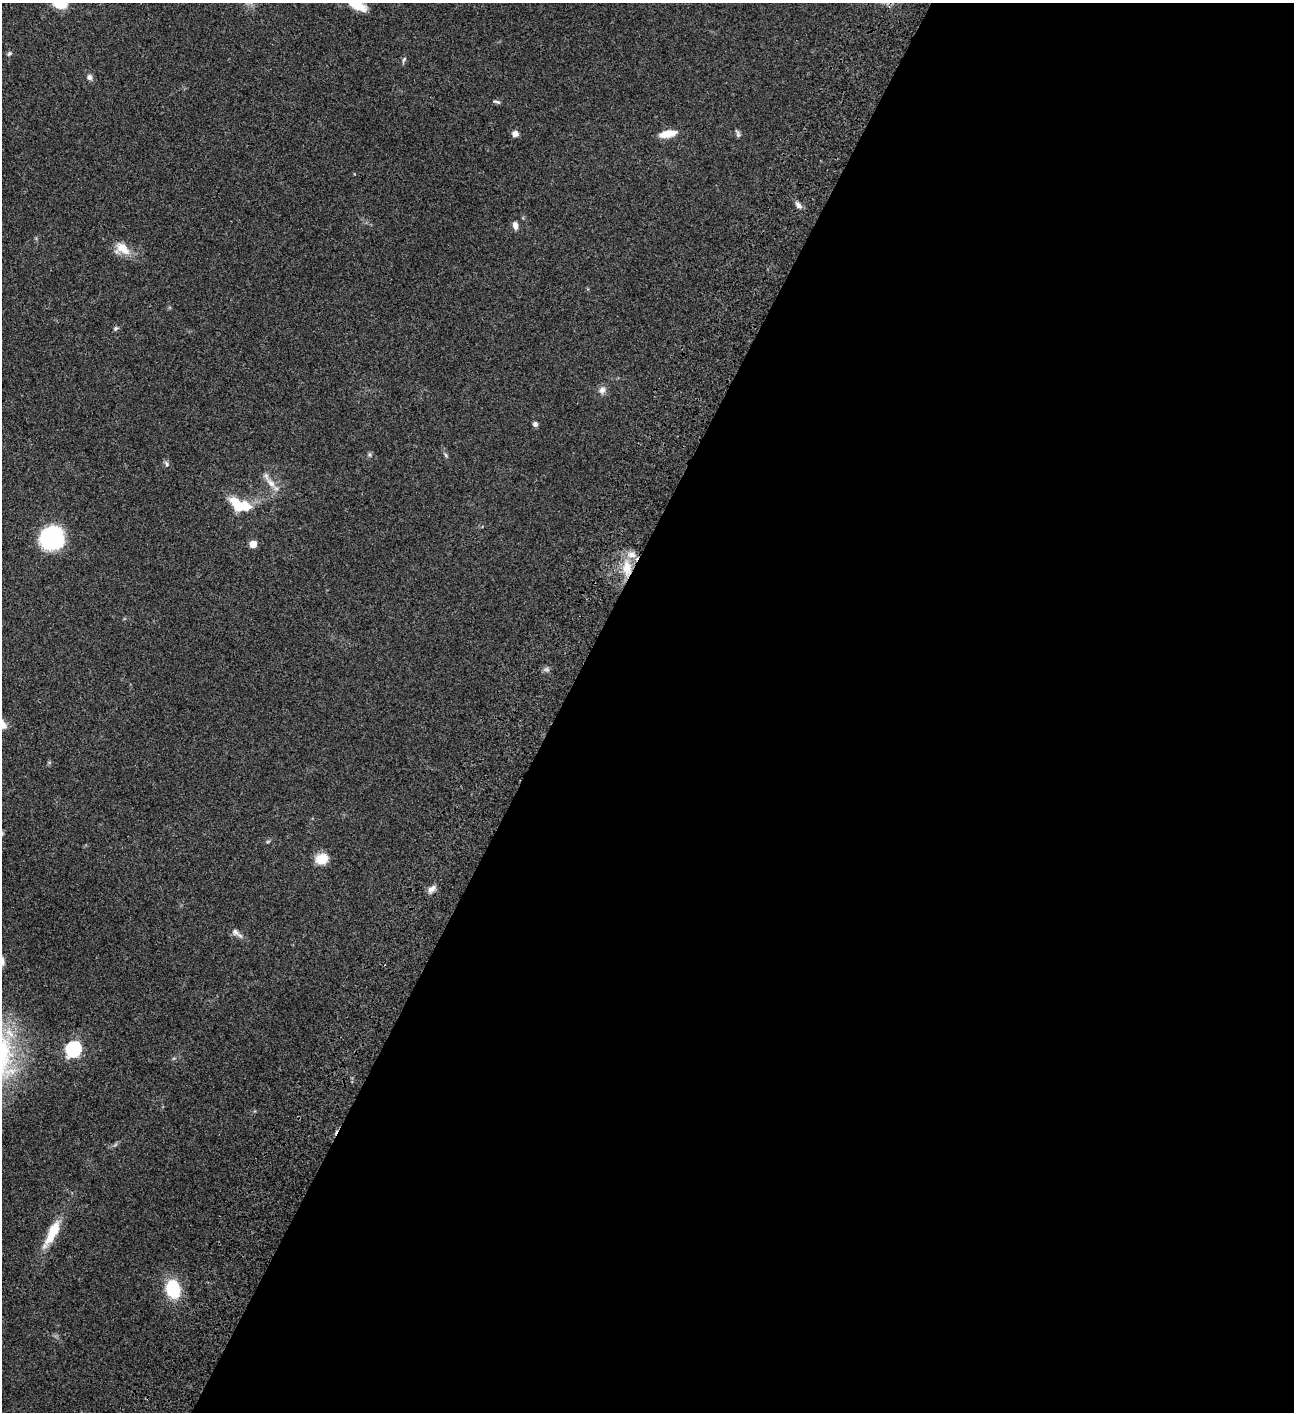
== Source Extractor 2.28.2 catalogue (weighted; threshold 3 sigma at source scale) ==
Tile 12 of 4 x 4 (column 4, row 3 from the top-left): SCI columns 4382-5673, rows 1613-3022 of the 6049 x 6047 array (HDU 1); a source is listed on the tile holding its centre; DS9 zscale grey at full resolution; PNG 1296 x 1414 px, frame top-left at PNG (2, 3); no overlay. Shown black and unused: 57% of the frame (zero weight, under 3 of 4 exposures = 13% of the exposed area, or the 3 px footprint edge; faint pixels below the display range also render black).
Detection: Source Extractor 2.28.2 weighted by HDU 2 'WHT'; one run over the whole footprint, this tile lists its part. Background 0.064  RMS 0.0059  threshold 0.0264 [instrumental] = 3 sigma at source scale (4.5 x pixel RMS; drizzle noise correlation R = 1.50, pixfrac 1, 0.05/0.05 arcsec/px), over >= 5 px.
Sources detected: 30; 3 inside a brighter listed object's ellipse — not listed separately; the other 27 listed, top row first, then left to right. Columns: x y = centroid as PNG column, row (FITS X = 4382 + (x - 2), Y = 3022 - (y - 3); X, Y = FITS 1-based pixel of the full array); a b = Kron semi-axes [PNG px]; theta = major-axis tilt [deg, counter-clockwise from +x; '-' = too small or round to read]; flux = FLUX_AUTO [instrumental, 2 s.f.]
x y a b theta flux
60 4 15 10 -16 10
359 6 23 12 -31 8.6
9 53 7 5 49 0.98
404 60 9 4 63 1
89 77 7 6 - 1.9
497 102 10 4 -12 1
515 134 8 8 - 2.2
668 134 18 7 11 8.3
738 134 11 4 -71 1.3
798 205 10 6 -49 2.1
515 225 9 6 -81 2.9
122 248 22 14 -27 8.5
115 328 7 5 44 0.99
602 390 10 9 - 2.7
535 424 6 6 - 1.6
167 464 8 5 -52 1.3
271 483 18 7 -46 5
245 507 24 13 2 12
52 538 19 17 7 60
253 544 5 5 - 9
627 568 23 12 -82 12
322 859 12 10 21 10
432 889 13 7 35 2.7
235 932 12 8 -44 2.7
73 1049 7 7 - 120
54 1230 31 10 60 15
173 1289 15 11 -80 30
Overlapping masked pixels (flux is a lower limit): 1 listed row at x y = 627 568
Isophote crosses this tile's border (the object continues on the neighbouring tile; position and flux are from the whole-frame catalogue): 1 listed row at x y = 60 4